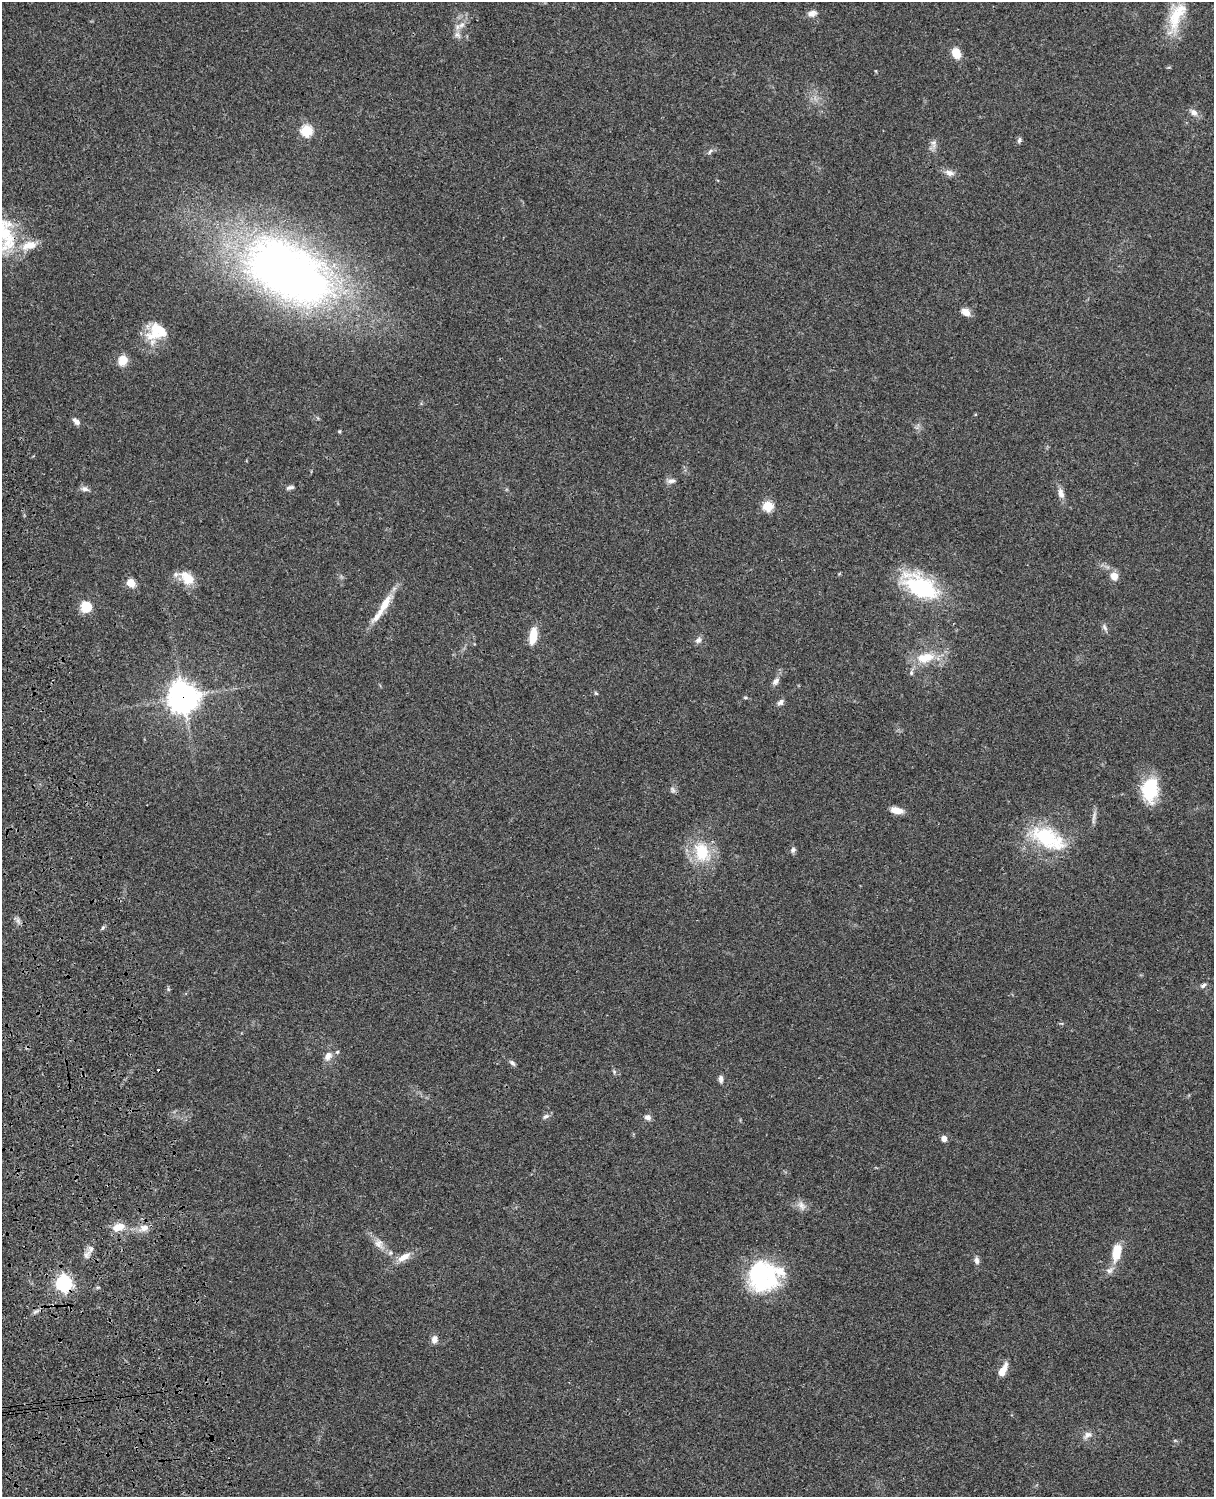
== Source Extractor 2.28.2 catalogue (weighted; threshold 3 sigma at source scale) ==
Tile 7 of 4 x 3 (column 3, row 2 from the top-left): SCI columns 2546-3757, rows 1774-3268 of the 5088 x 4928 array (HDU 1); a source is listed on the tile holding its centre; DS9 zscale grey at full resolution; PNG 1216 x 1499 px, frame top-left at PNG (2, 2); no overlay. Shown black and unused: <1% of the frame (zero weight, under 3 of 4 exposures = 6% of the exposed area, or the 3 px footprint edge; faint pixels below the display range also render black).
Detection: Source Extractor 2.28.2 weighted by HDU 2 'WHT'; one run over the whole footprint, this tile lists its part. Background 0.0753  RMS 0.0058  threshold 0.026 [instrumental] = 3 sigma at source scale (4.5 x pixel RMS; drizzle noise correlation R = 1.50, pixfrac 1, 0.05/0.05 arcsec/px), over >= 5 px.
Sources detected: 78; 2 inside a brighter object's white glare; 1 cosmic-ray / hot-pixel residue — not listed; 4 inside a brighter listed object's ellipse — not listed separately; the other 71 listed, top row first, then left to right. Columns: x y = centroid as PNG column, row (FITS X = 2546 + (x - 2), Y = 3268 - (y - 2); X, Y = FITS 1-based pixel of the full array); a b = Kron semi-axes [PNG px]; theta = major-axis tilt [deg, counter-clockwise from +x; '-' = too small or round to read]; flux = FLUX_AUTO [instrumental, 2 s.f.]
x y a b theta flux
812 13 11 8 12 3.4
1176 15 42 18 69 21
461 25 11 6 25 2.6
458 35 10 7 -53 2.6
956 53 9 7 -63 11
1194 112 11 8 -41 3.2
306 130 6 6 - 48
1019 140 8 5 64 1.3
933 144 14 6 -79 2.6
710 151 9 4 55 1.2
950 173 13 8 -20 3.3
4 233 58 28 90 39
288 271 70 38 -28 520
966 312 12 8 -32 4
157 332 27 20 15 17
123 360 9 8 - 9.3
76 421 10 6 -43 2.5
339 431 5 4 - 0.64
671 481 12 6 12 2.1
290 487 11 5 14 1.7
85 489 11 6 -18 2.2
1061 493 14 8 -76 3.6
768 506 5 5 - 37
1114 576 9 8 - 5.3
187 578 20 13 -46 11
131 583 5 5 - 15
921 586 44 23 -29 53
385 604 27 9 59 11
86 607 12 11 - 11
1105 627 11 5 -57 1.7
533 636 16 8 81 12
698 640 10 7 45 2.1
925 658 25 13 12 15
911 673 7 5 -84 1.1
776 681 11 7 50 2.6
596 693 5 4 - 0.72
183 697 11 10 - 700
745 698 7 3 -8 0.72
781 702 9 6 41 2
1150 789 25 16 84 30
673 790 9 6 -60 1.6
897 810 14 7 -11 6
1094 817 22 4 82 2.5
1047 838 46 21 -26 40
793 850 8 6 63 1.5
702 852 23 17 -70 24
103 927 6 4 20 0.87
1203 985 8 5 38 1.4
168 989 6 4 -48 0.77
337 1052 5 5 - 0.96
328 1056 11 8 59 4.1
512 1063 9 5 -44 1.5
614 1072 6 5 - 1
721 1079 9 5 -89 2.1
546 1116 9 6 28 1.8
647 1117 8 7 - 2.3
944 1138 6 6 - 3.3
801 1206 14 8 -54 3.6
118 1227 14 10 18 7.6
144 1228 14 10 -3 5
379 1244 15 11 -52 5.1
1116 1254 19 11 87 8.8
86 1255 12 7 63 3.1
404 1257 20 8 31 6.1
977 1260 11 6 -76 2.1
760 1274 36 33 17 54
64 1283 7 6 - 170
35 1312 8 5 18 1.5
435 1339 10 8 83 3.1
1003 1370 15 6 62 7.5
1087 1435 14 8 33 3.2
Overlapping masked pixels (flux is a lower limit): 2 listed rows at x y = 183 697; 64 1283
Isophote crosses this tile's border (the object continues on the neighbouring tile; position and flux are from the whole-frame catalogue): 1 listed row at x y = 4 233